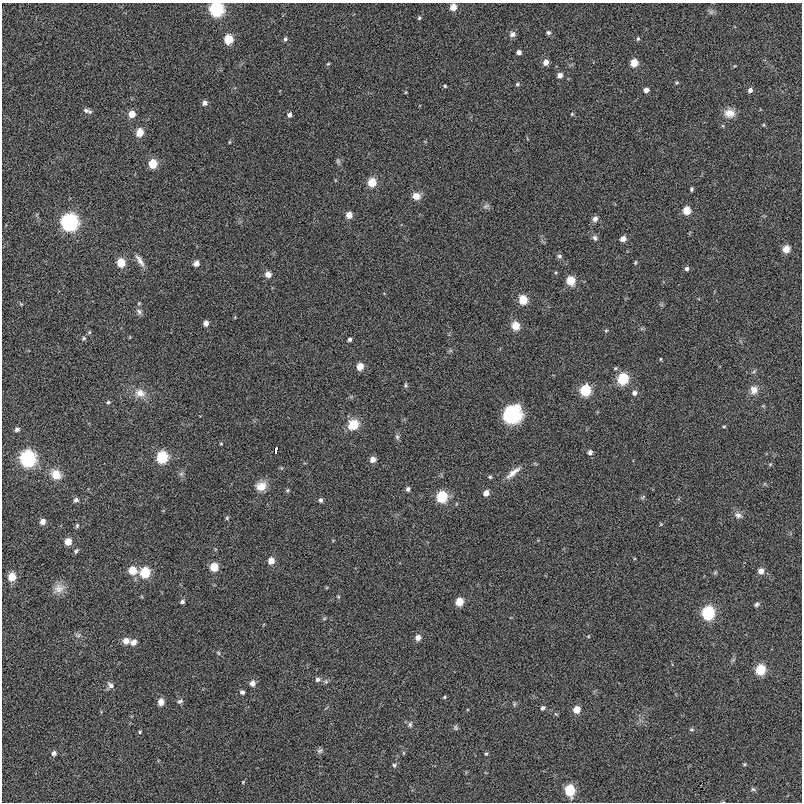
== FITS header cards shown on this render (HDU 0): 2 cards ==
NAXIS1  =                  800
NAXIS2  =                  800

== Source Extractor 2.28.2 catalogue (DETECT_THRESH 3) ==
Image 800 x 800 px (HDU 0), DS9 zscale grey, 1 PNG px = 1 image px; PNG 804 x 804 px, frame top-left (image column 1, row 800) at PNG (2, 3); no overlay
Background -0.00466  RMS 0.048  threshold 0.143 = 3 sigma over >= 5 px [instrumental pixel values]
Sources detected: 141; all 141 listed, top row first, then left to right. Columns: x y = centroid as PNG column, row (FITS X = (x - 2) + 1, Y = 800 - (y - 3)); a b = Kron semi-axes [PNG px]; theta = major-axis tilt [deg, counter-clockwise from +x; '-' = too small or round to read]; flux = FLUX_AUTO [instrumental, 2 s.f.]
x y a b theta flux
453 7 6 5 - 34
216 9 7 7 - 460
711 12 7 7 - 8.2
419 18 4 4 - 4.6
548 32 6 5 - 7
512 34 8 7 - 13
229 39 6 6 - 94
285 39 5 5 - 6
638 39 6 4 68 4.8
519 52 5 4 - 12
546 62 6 5 - 20
634 63 8 7 - 28
328 64 4 4 - 3.4
560 75 5 5 - 17
677 83 6 4 20 3.9
517 84 5 5 - 4.8
445 86 3 3 - 3.8
646 90 5 5 - 14
750 90 5 5 - 11
205 103 6 5 - 12
86 110 9 7 -25 11
729 113 13 11 -5 34
132 114 6 6 - 37
572 114 5 4 - 3.6
289 115 5 5 - 10
140 132 9 7 71 33
229 142 5 3 - 2.7
338 161 7 5 -68 6.5
153 164 6 6 - 76
372 182 6 6 - 73
691 189 4 3 - 5.1
416 196 10 9 - 25
486 206 10 5 31 8.1
687 211 6 6 - 55
349 215 6 6 - 28
595 219 7 6 - 14
69 222 8 8 - 790
595 238 8 6 -64 9
623 239 5 5 - 20
786 249 8 7 - 24
559 256 7 6 - 7.1
140 261 18 6 -56 20
635 262 6 3 70 3.7
121 263 6 6 - 70
196 263 6 5 - 18
687 269 6 5 - 8.1
268 274 8 7 - 17
571 281 6 6 - 74
523 300 6 6 - 80
21 304 5 4 - 3.5
139 311 9 7 -67 11
206 323 5 5 - 17
515 326 8 8 - 41
606 331 5 3 - 3.3
84 338 5 5 - 5.6
350 339 4 4 - 7.6
660 359 4 3 - 2.7
360 367 6 6 - 36
754 371 6 4 21 4.5
623 379 7 6 - 170
406 385 6 5 - 5.2
585 390 7 6 - 160
754 390 11 10 - 26
140 393 15 11 -20 35
634 393 6 6 - 11
108 402 5 5 - 5.1
512 414 17 15 32 200
353 425 13 11 37 57
724 426 5 3 - 3.7
17 429 6 5 - 10
397 437 7 6 - 7.3
221 444 4 3 - 2.9
276 450 6 3 79 13
590 452 5 5 - 10
162 457 7 6 - 210
27 459 8 8 - 630
373 459 6 5 - 22
770 464 6 4 -18 3.8
513 473 24 7 40 28
56 474 12 10 -38 48
181 474 7 5 44 6.5
490 477 5 5 - 4.3
261 486 13 11 21 38
408 489 5 5 - 8.5
287 490 6 4 22 4.3
486 493 6 5 - 22
442 497 7 6 - 180
643 497 7 4 46 4.6
76 500 7 6 - 9
321 500 6 5 - 7.3
738 515 11 8 -22 15
227 518 5 4 - 4.3
43 521 6 5 - 22
661 524 5 4 - 2.9
77 526 7 4 64 5.1
68 542 6 5 - 41
76 551 7 5 52 5.9
271 561 7 6 - 28
214 567 6 6 - 68
133 570 7 6 - 60
761 571 7 6 - 21
145 572 7 6 - 130
715 572 7 5 68 4.7
12 577 6 6 - 59
59 588 18 12 26 31
338 597 5 4 - 3.4
182 602 5 5 - 7.9
459 602 6 5 - 59
757 604 7 5 46 6.9
708 613 7 7 - 330
324 619 6 3 20 3.9
78 635 8 5 9 7.9
418 638 6 6 - 20
126 641 9 8 - 20
133 642 7 6 - 20
218 653 6 4 -47 4.3
761 670 6 6 - 140
318 679 7 7 - 10
252 683 6 6 - 19
110 685 9 7 -39 12
242 692 5 4 - 9.4
444 697 4 4 - 3.7
180 701 9 6 34 8.1
161 702 8 6 82 19
514 704 6 4 72 4.4
543 708 5 5 - 8.4
577 710 6 6 - 40
556 714 7 3 -31 3.4
410 724 8 5 79 7
456 728 6 6 - 6.2
692 729 7 4 6 5
140 732 5 4 - 4.1
320 751 9 6 37 8
54 753 7 6 - 9.3
404 753 5 3 - 3.3
486 754 5 4 - 4.1
744 764 5 4 - 3.7
394 765 6 5 - 5.9
243 782 5 4 - 2.9
753 789 8 5 -29 6.5
570 790 7 6 - 160
At the frame edge (FLAGS 8, measured only in part): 1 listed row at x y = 216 9